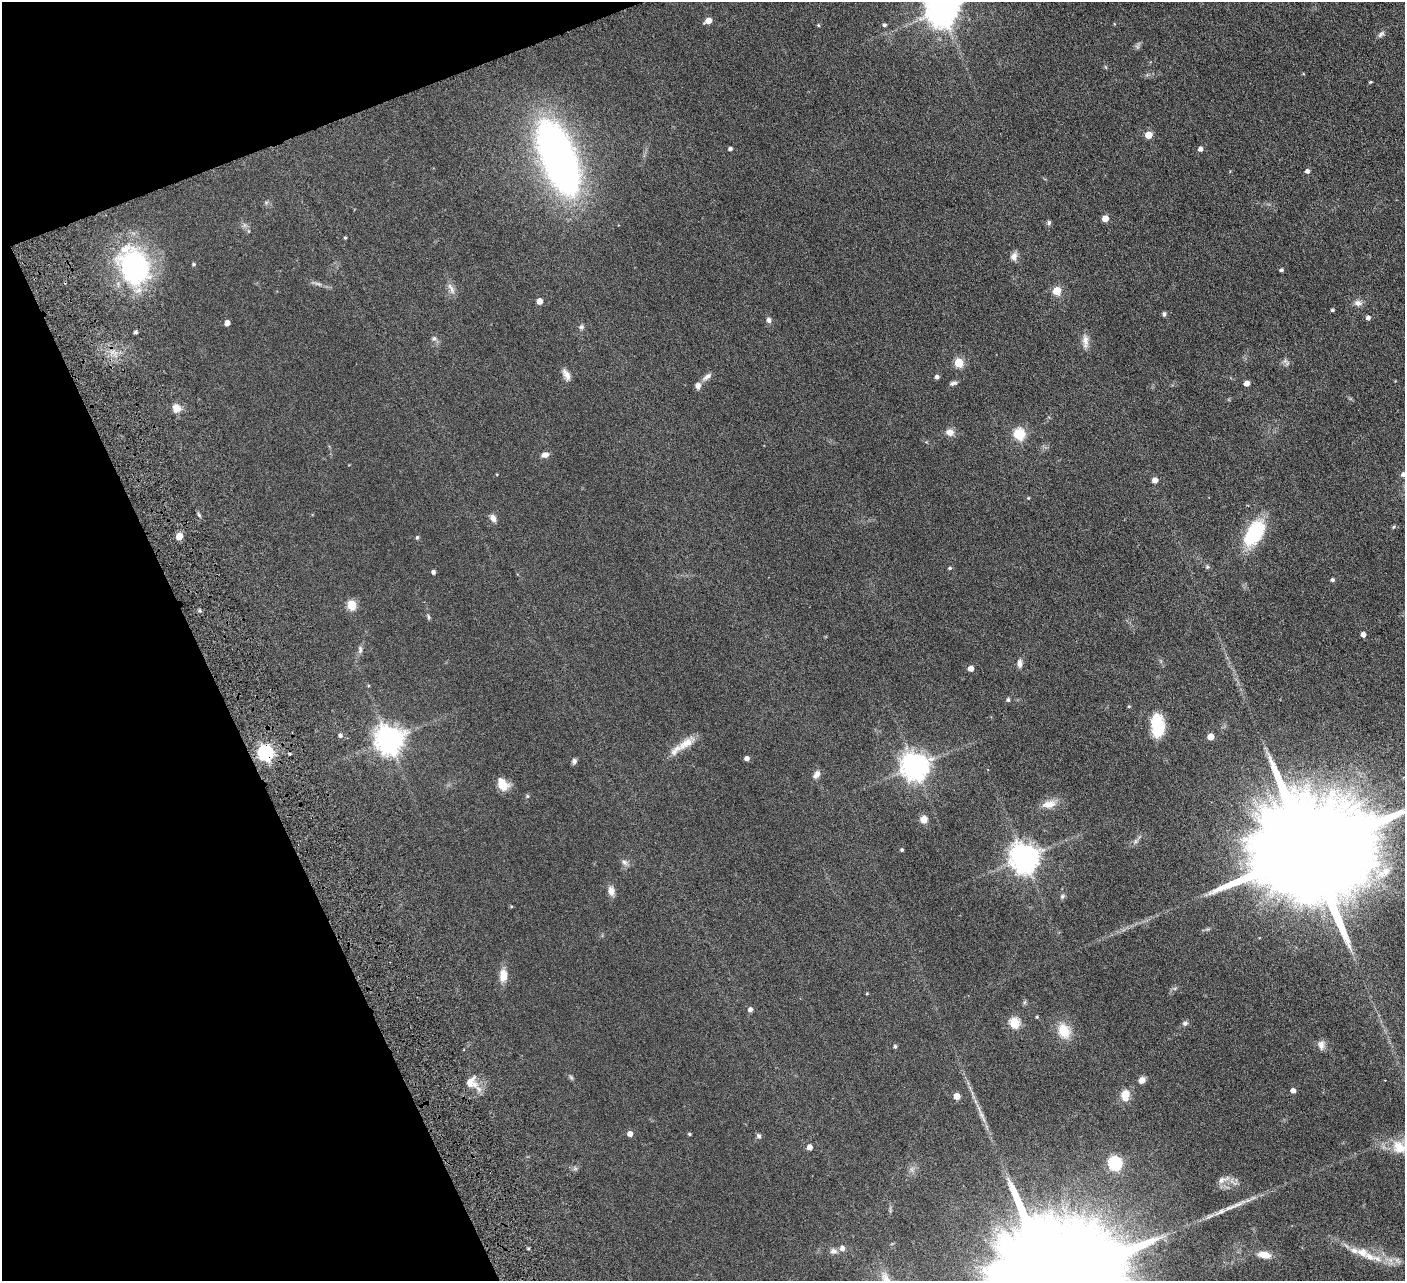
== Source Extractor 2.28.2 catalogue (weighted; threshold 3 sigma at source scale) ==
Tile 5 of 4 x 4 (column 1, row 2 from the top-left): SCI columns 58-1460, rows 2881-4159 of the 5728 x 5631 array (HDU 1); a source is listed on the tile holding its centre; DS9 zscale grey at full resolution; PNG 1407 x 1283 px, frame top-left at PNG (2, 2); no overlay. Shown black and unused: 19% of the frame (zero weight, under 4 of 8 exposures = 3% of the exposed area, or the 3 px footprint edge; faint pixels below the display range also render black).
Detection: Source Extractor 2.28.2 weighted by HDU 2 'WHT'; one run over the whole footprint, this tile lists its part. Background 0.0566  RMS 0.0062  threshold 0.0255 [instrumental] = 3 sigma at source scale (4.09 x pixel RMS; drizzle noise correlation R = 1.36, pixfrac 0.8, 0.05/0.05 arcsec/px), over >= 5 px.
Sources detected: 125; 1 too faint to see at this stretch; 1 inside a brighter object's white glare — not listed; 6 inside a brighter listed object's ellipse — not listed separately; the other 117 listed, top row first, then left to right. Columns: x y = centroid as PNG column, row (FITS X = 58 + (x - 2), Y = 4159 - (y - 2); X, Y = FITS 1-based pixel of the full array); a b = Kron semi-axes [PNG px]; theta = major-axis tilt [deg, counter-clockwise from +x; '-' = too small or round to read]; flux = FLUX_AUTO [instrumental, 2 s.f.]
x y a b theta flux
941 10 10 9 - 1100
708 21 5 5 - 5.8
818 25 4 4 - 0.62
884 25 4 4 - 1.1
1381 34 10 5 38 1.6
1370 82 4 3 - 0.55
1148 135 5 5 - 7.7
730 149 4 4 - 1.4
1200 149 5 4 - 2.3
558 157 62 25 -69 310
1307 171 5 4 - 1.8
266 202 7 4 1 0.88
1105 218 5 5 - 6.7
1049 223 6 5 - 1.1
345 238 4 3 - 0.58
1014 257 11 8 75 2.9
194 264 4 4 - 0.8
134 266 41 30 -68 91
1281 270 3 3 - 1.2
451 289 18 6 -61 3
1057 291 5 5 - 15
539 301 5 4 - 4.9
1358 303 10 8 -6 2.8
1332 310 3 3 - 0.91
1164 314 5 4 - 1.3
1368 318 5 4 - 1.9
769 320 7 6 - 1.8
227 323 4 4 - 3.5
581 327 7 6 - 1.3
135 332 3 3 - 1.1
434 338 7 6 - 1.4
1085 341 19 7 -88 3.9
959 363 5 5 - 20
566 375 17 7 -61 3.4
707 376 15 6 35 2.5
937 377 4 4 - 1.7
953 383 9 5 12 1.4
1247 383 5 4 - 4
176 408 12 11 - 4
949 432 10 8 -1 3.6
1018 434 7 6 - 24
545 455 7 6 - 3
1403 474 6 6 - 2.3
1155 480 5 4 - 4.1
1028 498 4 3 - 0.46
199 515 6 4 -46 0.81
493 518 10 7 -61 2.6
1394 527 6 4 86 0.59
1254 533 25 13 54 44
179 536 5 5 - 9.2
417 537 6 5 - 0.76
1207 567 6 5 - 0.83
950 568 5 4 - 0.85
433 572 4 4 - 1.6
1332 580 4 4 - 1.3
352 605 5 5 - 25
429 617 8 3 -79 0.91
1363 634 4 4 - 2.9
360 650 11 6 90 1.8
1019 663 10 6 87 2.5
971 668 4 4 - 4
1008 700 5 5 - 1.1
1129 706 5 4 - 0.59
1157 725 23 12 -85 23
340 735 5 5 - 1.5
1211 737 5 5 - 8.4
389 740 9 8 - 700
686 743 29 10 35 8.1
265 753 7 6 - 140
290 754 4 3 - 0.71
747 758 4 4 - 2.5
574 761 7 5 76 1.5
915 766 8 8 - 670
816 775 12 7 53 2.7
502 784 15 10 -57 7.6
527 796 6 4 -89 0.65
1049 804 20 11 12 6.1
924 819 8 8 - 3.9
902 850 3 3 - 0.91
1309 851 36 21 20 27000
1024 858 9 8 - 750
624 862 9 7 -44 2
1383 872 32 16 23 16
611 891 12 8 -77 3.3
1062 896 7 5 47 1.1
503 976 16 9 87 6.4
867 994 5 3 - 0.47
1025 1002 6 4 71 0.79
750 1009 5 5 - 1.8
1037 1017 4 3 - 0.57
1014 1023 5 5 - 35
1185 1023 8 6 28 1.4
1064 1031 16 12 -63 12
1321 1044 12 8 -87 3
895 1046 4 4 - 1.1
571 1077 7 4 -46 0.88
1142 1080 7 6 - 3.2
471 1082 18 17 - 7.9
1293 1091 4 4 - 2.8
1125 1095 12 8 -86 8.1
957 1096 5 4 - 6.6
981 1114 15 5 -70 3
630 1134 5 5 - 3.1
689 1134 4 4 - 0.68
759 1136 7 6 - 1.3
809 1147 5 4 - 3.7
1399 1147 23 17 -29 12
1115 1163 6 6 - 78
575 1169 7 4 19 0.99
1223 1180 19 8 21 3.6
1220 1212 20 7 23 4.3
528 1248 5 3 - 0.62
842 1248 6 6 - 2.5
833 1251 9 7 -16 2.3
1362 1252 16 12 -29 6.8
1264 1255 14 7 -9 6.8
1398 1260 11 6 -48 2
Overlapping masked pixels (flux is a lower limit): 1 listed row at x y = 265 753
Isophote crosses this tile's border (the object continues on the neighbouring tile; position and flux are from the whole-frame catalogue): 4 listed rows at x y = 941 10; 1403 474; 1309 851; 1399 1147